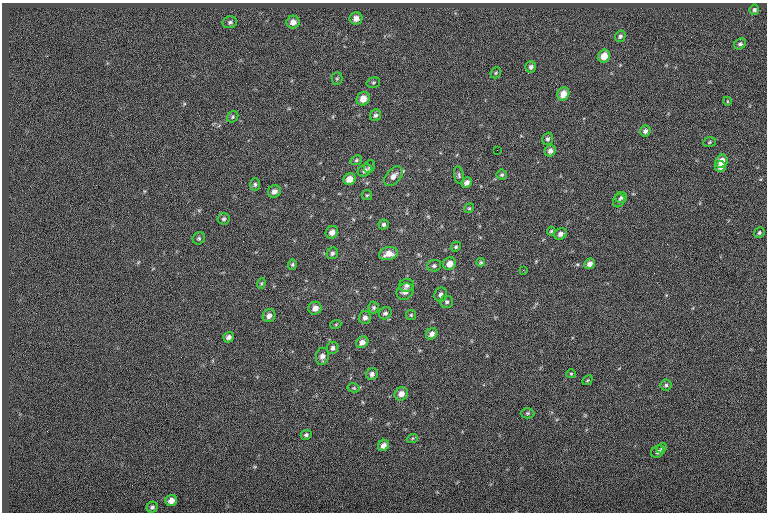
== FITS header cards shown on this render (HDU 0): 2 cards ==
NAXIS1  =                  765
NAXIS2  =                  510

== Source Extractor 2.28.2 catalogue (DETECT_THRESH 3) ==
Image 765 x 510 px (HDU 0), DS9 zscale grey, 1 PNG px = 1 image px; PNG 769 x 514 px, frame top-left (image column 1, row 510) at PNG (2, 3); each listed source drawn as its Kron ellipse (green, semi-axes under 4 px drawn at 4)
Background 0.00631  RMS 6.9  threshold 20.8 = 3 sigma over >= 5 px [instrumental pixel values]
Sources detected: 84; all 84 listed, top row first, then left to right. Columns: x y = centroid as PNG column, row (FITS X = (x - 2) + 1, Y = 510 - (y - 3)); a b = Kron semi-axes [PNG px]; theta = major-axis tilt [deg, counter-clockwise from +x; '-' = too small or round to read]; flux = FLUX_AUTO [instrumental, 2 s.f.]
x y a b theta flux
754 10 5 5 - 940
356 18 6 6 - 2800
230 22 7 6 - 1100
293 22 6 6 - 2700
620 36 6 5 - 1000
740 44 6 5 - 980
604 56 6 5 - 5300
531 67 5 5 - 1300
496 73 6 5 - 630
337 78 6 5 - 680
373 83 7 5 16 660
563 94 7 5 58 5300
363 99 7 6 - 4600
727 101 4 3 - 340
375 115 6 5 - 1100
233 117 6 5 - 810
645 131 6 5 - 1400
548 139 6 5 - 1100
709 142 6 5 - 610
497 150 2 2 - 960
550 151 6 5 - 2100
356 160 6 4 23 750
722 161 7 6 - 4700
720 166 6 5 - 3000
369 167 7 5 68 880
365 170 7 5 29 1800
459 175 9 5 -79 950
502 175 5 5 - 740
393 176 11 7 49 3200
349 179 6 5 - 4000
467 183 5 5 - 2100
255 184 6 5 - 940
274 191 7 6 - 2200
367 195 5 5 - 590
621 198 5 5 - 730
619 201 7 5 62 880
469 208 5 4 - 540
224 219 6 6 - 1000
384 224 5 5 - 1100
551 231 4 3 - 490
332 232 6 6 - 2500
759 233 5 5 - 750
560 234 6 5 - 1900
199 238 6 5 - 790
456 247 5 4 - 740
332 253 6 5 - 1000
389 254 9 6 10 4400
481 262 4 4 - 610
292 264 5 4 - 700
450 264 6 6 - 3500
590 264 6 5 - 2300
434 266 7 6 - 990
523 270 3 3 - 330
261 283 5 4 - 590
406 285 7 6 - 1500
405 291 9 7 41 3000
441 295 7 6 - 1800
447 302 6 6 - 1000
315 308 7 6 - 2800
374 308 6 5 - 920
385 313 6 6 - 1200
411 315 5 5 - 620
269 316 7 6 - 2300
365 317 6 6 - 1600
336 324 5 3 - 450
432 334 6 5 - 2100
229 337 5 5 - 1700
362 342 6 5 - 2400
333 348 6 5 - 1200
322 356 8 6 80 2200
372 374 6 5 - 1400
571 374 5 4 - 510
587 380 5 3 - 460
666 385 5 5 - 810
354 388 6 4 -11 630
401 394 7 6 - 3300
528 413 7 5 1 820
306 435 5 4 - 990
412 439 5 3 - 530
383 445 6 5 - 2500
662 448 6 4 48 710
658 451 7 5 39 1300
171 501 6 5 - 2800
152 507 6 5 - 1100